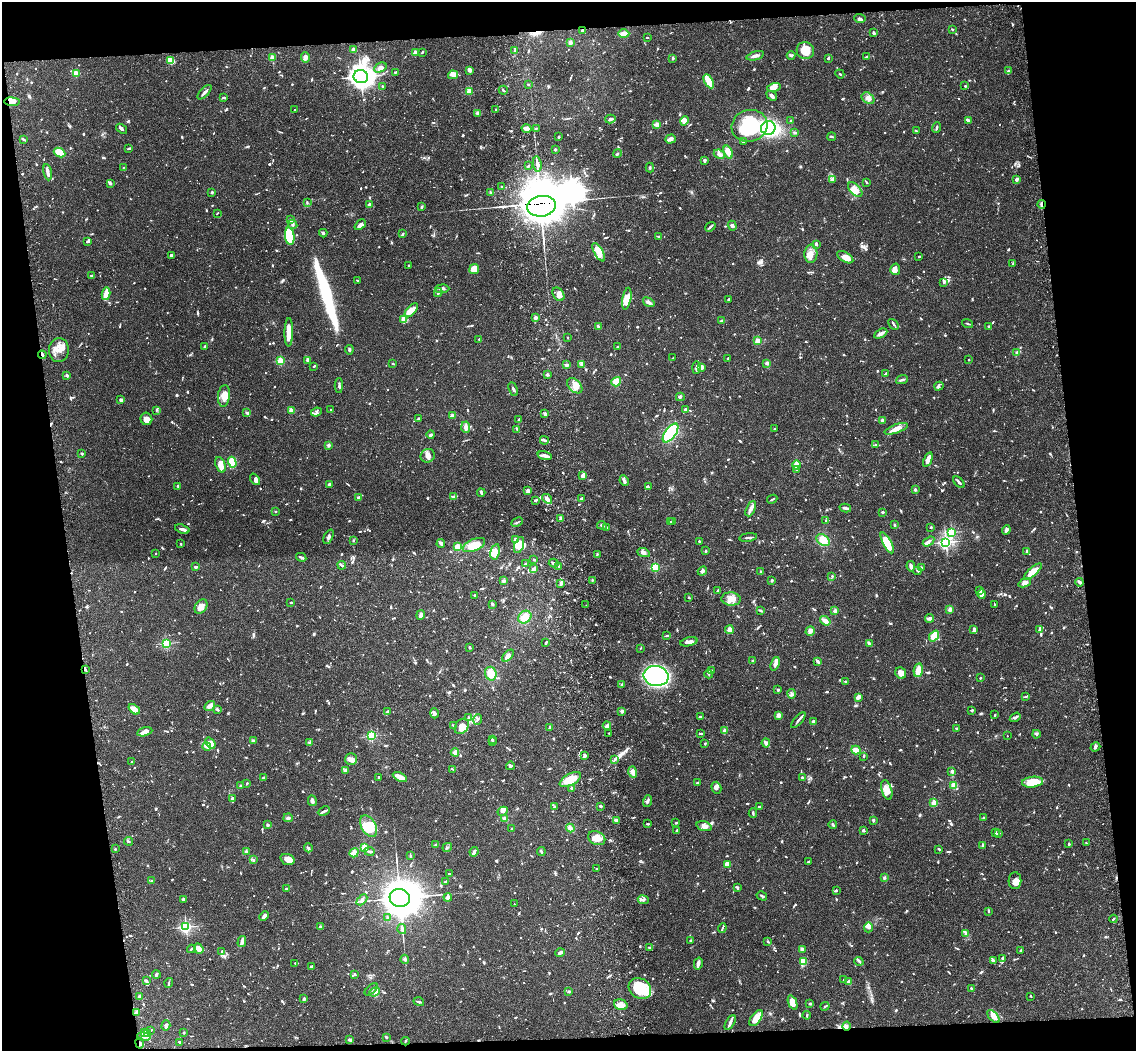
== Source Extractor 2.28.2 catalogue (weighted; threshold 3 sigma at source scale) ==
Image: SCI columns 119-4653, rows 255-4449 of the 4770 x 4604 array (HDU 1 of 3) = the unmasked area's bounding box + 8 px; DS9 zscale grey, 4 x 4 block average (1 PNG px = mean of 4 x 4 image px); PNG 1138 x 1053 px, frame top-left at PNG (2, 2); each listed source drawn as its Kron ellipse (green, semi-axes under 4 px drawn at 4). Shown black and unused: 15% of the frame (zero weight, under 3 of 4 exposures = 6% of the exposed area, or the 3 px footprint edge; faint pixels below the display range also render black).
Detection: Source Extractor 2.28.2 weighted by HDU 2 'WHT'. Background 0.0574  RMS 0.003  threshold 0.0137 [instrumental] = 3 sigma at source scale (4.5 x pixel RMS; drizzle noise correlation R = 1.50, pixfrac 1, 0.05/0.05 arcsec/px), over >= 5 px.
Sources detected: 1713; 9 too faint to see at this stretch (4 x 4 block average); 8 inside a brighter object's white glare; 7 cosmic-ray / hot-pixel residue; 8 long thin detections or spike segments (spike, bleed or trail) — neither listed nor drawn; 77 coinciding with a brighter row at this scale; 114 inside a brighter listed object's ellipse — not listed separately; of the other 1490, all 500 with FLUX_AUTO >= 1.94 (the completeness limit of this list) listed and drawn (990 fainter detections not listed), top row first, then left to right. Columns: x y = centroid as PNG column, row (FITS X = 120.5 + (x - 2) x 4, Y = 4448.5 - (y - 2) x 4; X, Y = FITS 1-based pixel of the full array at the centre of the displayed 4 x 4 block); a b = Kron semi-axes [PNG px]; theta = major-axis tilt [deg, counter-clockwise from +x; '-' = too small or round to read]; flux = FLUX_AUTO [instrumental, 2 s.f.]
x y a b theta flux
860 18 5 3 - 4.7
952 29 2 2 - 2.7
582 30 3 2 - 2.8
624 33 5 3 - 14
873 33 4 3 - 2.8
647 38 2 2 - 2.5
570 42 3 2 - 7.8
354 50 3 3 - 13
515 51 4 2 - 2.4
805 51 9 8 - 35
415 52 2 2 - 28
422 52 3 2 - 2.7
791 55 4 3 - 3.5
755 56 9 3 17 6.8
306 57 5 4 - 5.5
867 57 4 2 - 3.8
272 58 2 2 - 59
673 58 2 2 - 3.3
828 58 3 2 - 3.2
171 60 4 3 - 41
380 67 7 4 25 9.3
469 71 4 3 - 3.7
1008 71 4 3 - 3.3
395 72 2 2 - 2
76 73 2 2 - 75
840 74 5 2 - 2
453 75 5 3 - 12
361 77 7 6 - 1100
709 81 8 3 -60 59
528 84 2 2 - 2.3
382 86 2 2 - 2.1
965 86 2 2 - 2
774 87 7 4 13 14
503 90 4 2 - 2.4
469 91 2 2 - 72
205 92 9 2 45 8.3
772 96 6 3 -36 5.3
223 98 2 2 - 2.3
868 98 7 5 -37 9.4
12 102 7 4 -4 12
295 110 2 2 - 2.6
496 110 2 2 - 2
478 113 3 2 - 6.8
610 119 5 3 - 5.5
968 120 4 2 - 7.5
684 121 5 3 - 11
791 121 2 2 - 1.9
656 124 4 3 - 5.2
750 126 18 16 16 120
536 128 2 2 - 2.4
768 128 7 7 - 220
936 128 5 2 - 2.7
121 129 6 2 -37 5
527 129 5 4 - 9.2
916 131 3 2 - 2.5
795 132 3 2 - 4.3
559 137 2 2 - 3.2
832 137 4 2 - 2.6
23 139 4 2 - 2.1
670 139 5 2 - 9.9
743 141 3 2 - 3.8
128 149 3 2 - 1.9
555 149 2 2 - 14
59 152 6 4 -27 24
728 152 7 3 -69 23
617 153 4 3 - 2.7
719 154 6 3 -24 5.3
704 160 4 3 - 3.1
537 164 8 3 -84 7.6
528 166 3 2 - 2
123 167 2 2 - 3.1
650 167 5 2 - 2
48 172 8 3 -80 9.7
833 179 3 2 - 2.6
1016 179 4 2 - 5
867 182 3 2 - 2.3
110 184 4 2 - 2.9
502 186 3 2 - 2.7
855 189 9 5 -47 16
212 192 4 2 - 2
491 193 4 2 - 2.9
307 202 4 2 - 2.4
1041 204 4 2 - 4.4
369 205 2 2 - 23
541 206 14 10 8 4500
422 207 4 2 - 2.4
217 213 3 2 - 2.1
291 220 4 2 - 4.9
293 224 5 3 - 3.2
360 225 6 3 41 8.9
732 226 5 3 - 4.2
710 227 5 2 - 3.1
323 233 4 2 - 3.3
403 234 3 2 - 2.3
290 236 9 5 -82 74
659 237 2 2 - 2.5
88 241 3 2 - 5
816 244 3 2 - 2.6
599 252 10 4 -60 24
811 254 9 6 87 15
171 255 2 2 - 4.2
845 257 9 4 -31 15
919 257 3 2 - 2.2
1013 264 2 2 - 3.3
409 265 2 2 - 2.3
474 269 5 5 - 31
895 269 6 5 - 11
92 275 3 3 - 2.5
357 280 2 2 - 2.1
944 282 4 3 - 3.3
442 289 7 2 2 6.4
438 293 4 2 - 3.2
106 294 6 2 78 51
558 294 7 5 -57 11
627 299 11 4 80 18
728 299 3 2 - 2.9
649 302 6 3 -33 5.1
411 310 8 4 49 15
536 318 3 2 - 6.8
403 319 3 2 - 23
721 321 3 2 - 3
968 323 6 2 -18 2.7
894 324 6 2 -47 3
599 327 3 2 - 2
989 327 3 3 - 4.1
289 332 14 3 90 25
881 334 7 3 30 9.2
568 338 2 2 - 2.1
479 339 2 2 - 2.3
758 341 2 2 - 78
205 346 2 2 - 2.4
618 346 3 2 - 2.6
59 350 12 10 87 20
349 350 5 2 - 3.6
1016 352 4 2 - 2.1
42 355 4 3 - 3.4
673 358 3 2 - 2.7
728 358 2 2 - 2.4
969 360 2 2 - 2.2
281 361 2 2 - 120
308 361 4 3 - 3.4
767 363 3 2 - 4.7
393 364 2 2 - 2.9
582 364 4 3 - 3.2
567 365 3 2 - 5.2
314 366 2 2 - 4
702 367 3 3 - 8
696 368 6 2 87 9.5
885 373 3 2 - 2.1
67 375 3 2 - 5.1
547 375 2 2 - 19
902 380 6 2 22 3.8
616 382 5 4 - 21
339 386 7 2 88 3.5
575 386 9 6 -47 15
939 386 4 2 - 2.5
513 389 7 2 -64 3.9
224 396 11 6 83 17
680 397 4 2 - 2
121 400 3 3 - 3.8
156 410 3 2 - 1.9
291 410 2 2 - 52
330 410 2 2 - 2.9
685 410 2 2 - 8.1
316 412 5 3 - 4
247 413 4 2 - 2.9
545 414 2 2 - 5.7
452 415 4 2 - 6.6
419 418 3 2 - 3.4
146 419 6 5 - 11
519 420 2 2 - 17
882 420 2 2 - 27
466 427 6 3 -86 9.4
517 429 3 2 - 2.3
775 429 2 2 - 2.5
896 429 12 4 20 16
670 433 11 5 54 230
431 435 4 3 - 2.9
544 440 4 2 - 3.1
329 445 3 3 - 3.7
875 445 3 3 - 2.3
82 454 3 2 - 2
428 456 7 6 - 11
545 456 7 3 -16 7.4
928 459 7 4 68 12
232 462 5 4 - 39
220 465 8 5 -68 15
797 465 4 3 - 34
797 469 4 2 - 2.3
582 476 3 3 - 6.3
255 479 6 3 -54 4.3
624 481 5 2 - 7.8
959 482 7 2 -49 5.1
330 484 4 3 - 4.2
178 486 3 2 - 3
648 487 3 2 - 3.1
915 490 2 2 - 17
528 491 3 3 - 5.3
481 493 4 2 - 3.1
453 497 4 2 - 5.5
358 498 3 2 - 3.9
582 498 2 2 - 2.9
547 499 5 3 - 11
772 499 5 2 - 2.4
536 500 3 2 - 2.6
845 508 6 2 -13 5.5
751 509 8 2 65 12
276 511 2 2 - 2.1
883 512 2 2 - 10
561 519 3 2 - 12
826 520 2 2 - 4.3
517 522 6 2 26 3.2
670 522 4 2 - 2.1
672 522 2 2 - 2.1
602 525 5 2 - 4.2
894 525 2 2 - 2.5
931 527 2 2 - 8.2
607 528 2 2 - 2.3
182 529 7 3 -18 5.2
1006 530 5 3 - 4.7
951 532 2 2 - 220
328 537 8 3 64 5.1
748 537 9 2 9 4.4
515 539 4 3 - 3.3
353 540 2 2 - 2
823 540 7 5 -36 18
928 541 6 2 34 4.8
699 542 3 2 - 3.2
946 542 2 2 - 410
441 543 4 2 - 6.4
887 543 12 4 -62 44
181 544 2 2 - 5
474 545 12 6 23 24
519 545 8 4 71 27
457 546 4 3 - 9
706 551 2 2 - 4.4
1026 551 3 2 - 4.4
495 552 8 4 76 19
644 553 6 3 -23 6.4
155 554 2 2 - 4.1
597 554 2 2 - 2.1
301 557 5 2 - 4.3
534 560 2 2 - 2.7
526 563 3 2 - 3.3
554 563 5 2 - 4.4
342 565 4 2 - 2.7
559 566 2 2 - 15
911 566 5 3 - 5.3
196 567 3 2 - 4
655 567 2 2 - 170
922 568 3 2 - 4.2
534 569 4 3 - 5.1
702 571 5 3 - 5.9
917 571 4 2 - 2.3
761 572 3 2 - 3.3
1033 572 11 4 41 33
832 576 2 2 - 2.2
592 580 2 2 - 2.2
772 580 3 2 - 2.6
503 581 2 2 - 5.9
1079 582 4 3 - 4.6
561 583 3 2 - 5.4
1025 583 6 3 22 9.1
979 590 3 2 - 2.1
717 591 3 2 - 3.5
982 594 4 4 - 7.2
474 595 2 2 - 6.8
688 598 3 2 - 2
731 599 9 6 -6 20
291 602 3 2 - 2.2
492 604 3 2 - 4.8
995 604 2 2 - 2.5
586 605 2 2 - 2
201 607 8 5 55 13
950 609 3 3 - 5.8
760 610 4 2 - 2.9
835 611 2 2 - 25
421 615 5 3 - 7.5
525 617 7 5 43 21
930 618 4 2 - 7.6
825 621 5 3 - 12
974 629 4 2 - 4.7
729 630 4 3 - 7
1039 630 2 2 - 3.7
810 631 5 4 - 6.3
667 636 3 2 - 2.7
934 636 6 4 49 20
689 642 9 3 13 8
166 643 2 2 - 180
546 643 4 2 - 2.3
869 643 4 2 - 6.2
470 647 3 2 - 2.7
640 648 2 2 - 2.2
508 656 7 4 47 13
753 661 2 2 - 24
818 661 3 2 - 5.6
775 664 7 3 71 7.3
85 670 3 2 - 2.9
918 670 7 4 79 18
711 671 2 2 - 8.2
901 673 6 5 - 13
491 674 7 5 -69 21
709 674 4 2 - 3
656 676 12 10 -10 530
980 678 2 2 - 2.2
845 681 4 2 - 2.7
622 684 4 2 - 2
778 689 3 2 - 3.3
792 694 4 4 - 5.5
858 697 4 2 - 15
1026 697 4 2 - 2.4
210 706 6 4 38 8.9
134 709 6 4 -40 18
218 710 3 2 - 2
972 710 3 2 - 2.7
622 711 3 3 - 5.5
388 712 4 3 - 3.7
434 713 5 4 - 7.1
778 715 3 2 - 13
995 715 2 2 - 2.8
469 717 3 2 - 2.2
700 717 4 2 - 5.3
1015 717 6 2 34 4.2
478 719 5 2 - 2.6
798 720 10 2 49 5.4
813 721 3 2 - 3.2
454 725 4 2 - 2.1
462 726 8 6 52 26
607 726 4 3 - 8.3
550 727 2 2 - 3
956 728 4 2 - 2.1
724 730 2 2 - 28
145 732 8 3 13 6.9
609 733 2 2 - 3
701 733 4 2 - 2.9
1036 734 4 2 - 3.6
371 736 2 2 - 220
1007 736 2 2 - 2.4
492 739 2 2 - 2.5
253 740 3 2 - 2.8
309 742 3 2 - 2
493 742 2 2 - 3.6
210 743 6 4 -51 20
766 743 4 2 - 8.3
705 744 2 2 - 3.2
207 746 4 3 - 3.9
1095 747 5 2 - 3.7
856 750 5 3 - 10
455 752 4 3 - 6.6
585 756 4 2 - 6.6
864 756 2 2 - 2.1
351 759 6 6 - 10
615 759 3 2 - 2
131 762 2 2 - 2.1
510 766 4 3 - 5.3
452 769 4 2 - 2.2
345 770 3 2 - 4.5
952 771 2 2 - 28
633 772 6 3 -74 13
379 777 2 2 - 3.3
400 777 8 3 -27 21
263 778 3 3 - 2.3
802 778 3 2 - 6.2
570 779 12 5 29 33
1032 782 11 5 7 48
697 783 3 2 - 2.5
247 784 2 2 - 2.3
953 785 3 3 - 8.8
240 786 2 2 - 10
571 788 2 2 - 2.8
716 788 6 4 -73 6.1
887 790 10 5 -75 15
232 798 3 2 - 3.9
312 801 5 3 - 8.4
647 801 6 2 71 4
934 803 2 2 - 72
554 806 2 2 - 4.3
601 806 3 2 - 3.5
759 807 3 2 - 3.3
324 811 6 2 26 5.8
503 811 5 4 - 6.8
753 813 4 2 - 2.8
288 818 5 3 - 5.1
984 818 3 2 - 2.9
505 819 3 3 - 7.1
616 820 3 2 - 5.7
873 820 4 2 - 2.7
676 823 4 2 - 2.2
647 824 4 2 - 2.9
268 825 2 2 - 15
833 825 4 2 - 3.3
369 826 11 7 -60 31
704 826 8 4 -17 10
570 828 4 3 - 8.4
512 829 2 2 - 2.8
676 830 3 2 - 2.9
863 831 4 2 - 2
995 833 2 2 - 2.3
998 833 4 2 - 2
597 838 9 6 -25 20
128 841 4 2 - 2.3
1086 843 2 2 - 2.1
1069 844 3 2 - 3.9
436 845 3 2 - 2.7
983 846 3 2 - 1.9
447 847 5 2 - 2.4
308 848 4 3 - 3.1
364 848 2 2 - 110
115 849 2 2 - 2.5
939 849 2 2 - 3.2
246 851 2 2 - 4.8
369 851 5 2 - 4.8
541 851 4 2 - 4.2
474 852 5 2 - 5.9
354 853 5 4 - 7.1
410 856 3 2 - 2.2
288 859 7 5 -18 12
253 860 3 2 - 2.9
808 862 3 2 - 2.3
727 864 3 3 - 26
596 869 2 2 - 2.2
449 874 2 2 - 4.5
884 878 3 2 - 2.9
151 880 2 2 - 4.9
446 881 2 2 - 2.1
1015 881 8 6 88 11
738 888 4 2 - 2.9
286 889 3 2 - 2.1
836 891 4 3 - 2.3
762 896 5 2 - 2.7
448 897 4 3 - 5.9
400 898 10 9 - 6100
183 899 2 2 - 3.2
362 900 6 3 47 6.7
643 900 5 3 - 4.3
514 904 2 2 - 3
989 911 2 2 - 2.7
264 916 5 3 - 8
387 917 2 2 - 2.6
1113 919 4 2 - 2.8
186 927 2 2 - 330
320 927 2 2 - 21
868 927 5 3 - 4.7
722 928 5 2 - 2.4
402 929 5 2 - 6.2
966 933 3 2 - 2
691 940 3 2 - 2.4
768 941 4 2 - 2.8
242 942 5 2 - 15
649 947 4 2 - 2.1
191 949 4 2 - 2.6
199 949 5 4 - 17
802 950 2 2 - 9.3
1021 950 3 2 - 3.1
221 952 3 2 - 2.3
560 953 5 3 - 4.4
1002 958 3 2 - 2.7
405 959 4 3 - 3.8
993 960 4 2 - 5.6
859 961 4 2 - 3
803 962 4 3 - 17
295 963 2 2 - 2
698 963 6 3 77 8.5
311 966 3 2 - 2.9
156 974 4 2 - 4.4
355 974 2 2 - 3.5
146 980 3 2 - 2.1
843 980 2 2 - 2.2
849 982 4 4 - 5.2
169 983 5 2 - 2.2
971 988 2 2 - 2.3
371 989 8 2 42 3.8
640 989 12 10 -37 73
569 991 2 2 - 3.1
374 992 5 4 - 12
139 996 2 2 - 15
1031 996 2 2 - 2
304 999 2 2 - 18
419 1002 5 2 - 3.1
793 1002 7 4 -69 19
810 1004 2 2 - 3.5
621 1005 7 5 -18 13
825 1006 5 2 - 2.2
136 1012 4 2 - 7.3
807 1015 4 2 - 2.1
993 1017 8 3 -49 15
756 1018 9 5 55 23
730 1023 8 3 60 7.2
166 1026 5 3 - 6.2
847 1026 4 3 - 3.8
151 1030 2 2 - 2.2
144 1032 4 3 - 5.1
147 1033 4 2 - 2.5
184 1033 2 2 - 2.6
144 1036 7 3 -10 8.3
386 1037 2 2 - 3.4
349 1039 3 3 - 5
405 1041 4 2 - 2.3
179 1042 2 2 - 4.9
140 1043 5 2 - 3.2
Overlapping masked pixels (flux is a lower limit): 8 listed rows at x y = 582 30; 12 102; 1041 204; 541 206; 42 355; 136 1012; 847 1026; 140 1043
Diffuse or blended objects may show on this block-average render without a row.